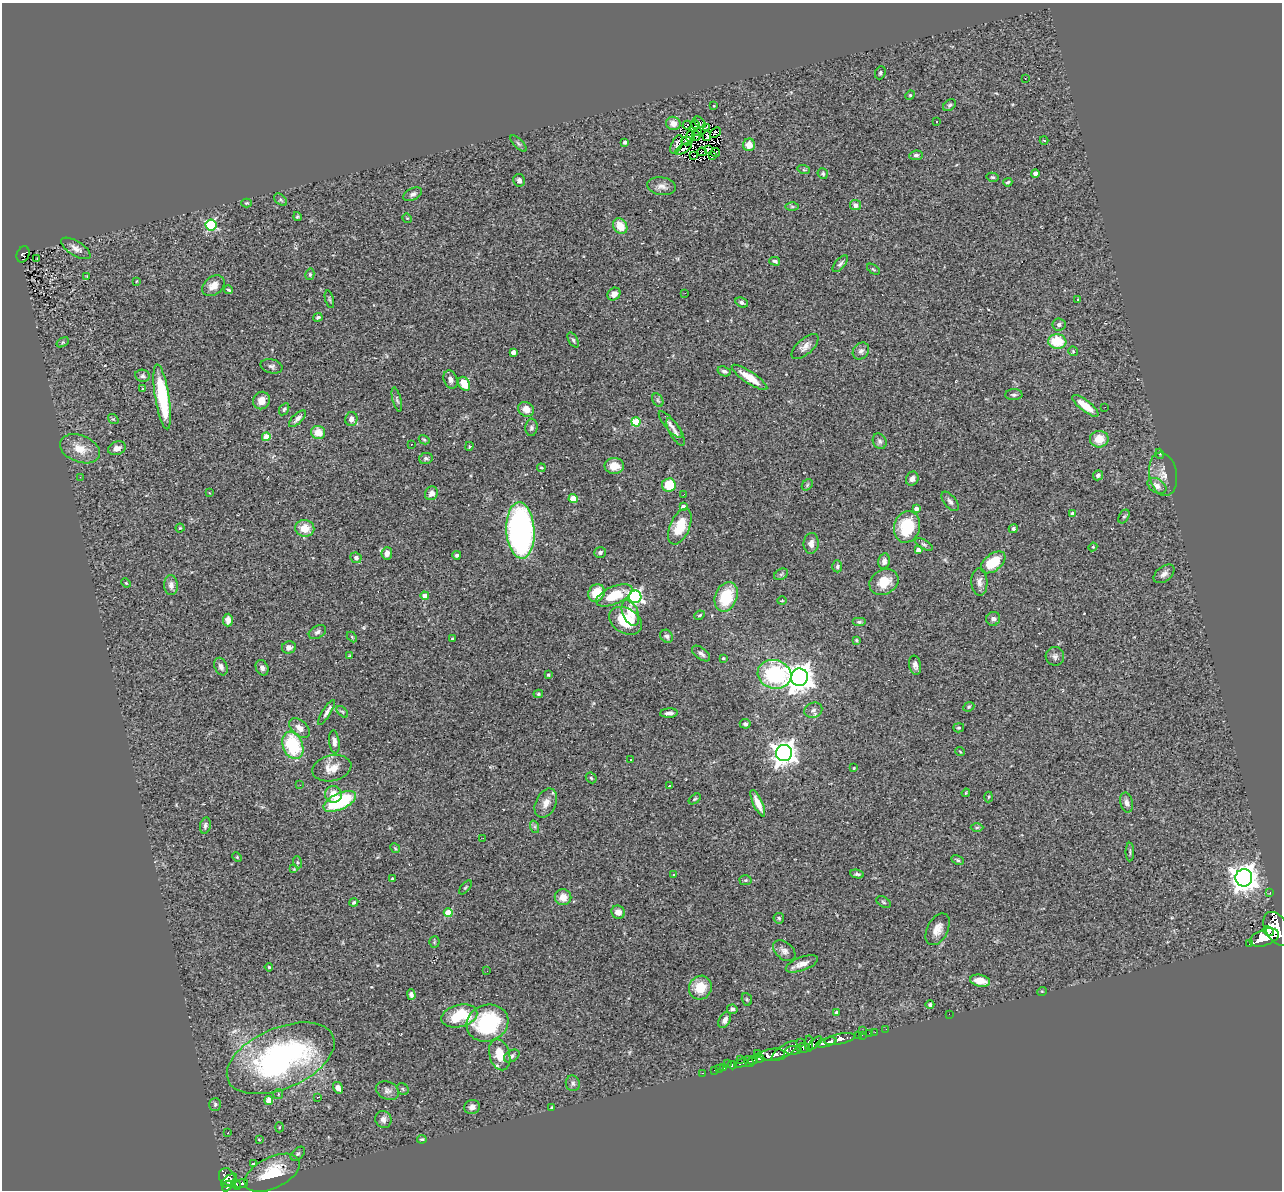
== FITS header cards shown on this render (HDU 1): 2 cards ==
NAXIS1  =                 1280
NAXIS2  =                 1188

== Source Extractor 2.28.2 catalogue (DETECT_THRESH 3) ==
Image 1280 x 1188 px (HDU 1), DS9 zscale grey, 1 PNG px = 1 image px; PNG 1284 x 1192 px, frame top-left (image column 1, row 1188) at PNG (2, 3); each listed source drawn as its Kron ellipse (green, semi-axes under 4 px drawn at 4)
Background 0.969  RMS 0.072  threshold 0.216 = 3 sigma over >= 5 px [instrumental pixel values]
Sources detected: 300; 2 with non-positive FLUX_AUTO (blend fragments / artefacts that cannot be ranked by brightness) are neither listed nor drawn; the other 298 listed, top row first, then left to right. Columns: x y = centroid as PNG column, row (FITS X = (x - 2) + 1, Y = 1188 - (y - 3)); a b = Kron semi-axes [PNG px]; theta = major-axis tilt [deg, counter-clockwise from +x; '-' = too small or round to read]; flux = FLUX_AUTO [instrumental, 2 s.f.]
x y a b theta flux
880 73 7 5 68 9.2
1025 78 2 2 - 3.5
910 95 5 4 - 6
949 105 7 5 40 8.7
714 106 3 2 - 3.7
937 121 3 3 - 8.7
699 122 7 3 -41 9.6
673 123 7 6 - 37
695 124 5 3 - 5.4
687 125 4 3 - 9.9
706 127 3 2 - 2.1
698 132 3 2 - 3.8
715 132 6 3 41 14
690 136 6 3 73 0.96
696 136 4 2 - 3.4
707 136 5 2 - 1.2
1044 140 4 3 - 3.4
687 141 5 4 - 3.5
625 142 4 3 - 10
518 143 10 4 -45 11
677 144 10 5 65 15
749 145 6 6 - 44
683 149 9 3 31 8.4
708 149 4 2 - 3.9
702 152 5 2 - 4.1
715 152 5 2 - 8.1
916 155 6 5 - 12
694 156 4 2 - 7.5
712 156 4 2 - 5.5
804 170 6 4 -18 5.5
823 174 5 5 - 8.9
1035 174 4 4 - 33
992 177 6 4 -14 7.4
519 180 6 6 - 15
1008 182 5 3 - 7.5
662 186 14 9 -8 30
413 194 10 5 25 16
281 200 7 5 -43 9.3
246 203 5 4 - 6.2
855 205 5 5 - 22
792 207 6 4 -1 8.3
297 217 4 4 - 6.7
407 218 5 4 - 4.7
211 225 5 5 - 450
620 226 8 6 -57 77
76 248 16 7 -32 31
23 254 8 6 65 49
37 258 3 2 - 3.6
775 261 5 4 - 11
840 264 10 5 49 13
873 269 7 3 -35 6.2
310 274 6 4 76 8.7
87 277 3 3 - 5.3
137 281 4 2 - 3.1
213 286 12 9 38 43
229 290 4 3 - 7.9
685 293 3 2 - 5.5
614 294 7 6 - 30
329 299 9 3 -75 6.4
1078 300 3 3 - 4.5
742 302 6 4 -26 12
318 317 4 3 - 8
1059 325 6 6 - 12
573 340 8 4 -60 9.9
1057 341 9 7 -8 140
63 342 6 4 32 6.3
805 346 16 7 42 31
861 351 9 7 49 19
1073 351 5 4 - 5.2
513 352 4 4 - 32
272 366 11 7 -13 17
724 371 7 4 -19 13
142 376 7 6 - 15
749 377 21 6 -34 85
450 380 9 6 -69 25
464 384 7 5 -56 96
143 389 3 3 - 11
1014 395 8 5 2 13
162 397 33 7 -81 350
261 400 9 8 - 37
397 400 12 4 -76 11
658 400 7 5 -60 9.2
1085 406 16 5 -38 92
1105 407 3 2 - 5.9
284 409 6 4 57 7.9
526 409 8 7 - 39
113 419 6 4 -40 6.2
297 419 11 5 44 20
351 419 7 6 - 23
636 422 4 4 - 200
670 425 17 5 -50 23
531 427 8 6 85 12
675 432 15 5 -60 20
318 433 7 6 - 68
266 437 4 4 - 98
1099 439 9 8 - 76
424 440 6 4 -30 5.8
880 441 8 6 -61 13
411 444 2 2 - 3
469 446 4 3 - 5.2
117 448 9 6 20 25
80 449 21 13 -22 79
1160 454 5 3 - 3.6
426 458 7 5 11 12
614 466 10 8 -2 52
541 468 4 2 - 5.5
1163 474 22 13 -80 60
1098 475 5 5 - 14
80 477 3 3 - 7.1
912 479 7 6 - 21
669 485 7 6 - 140
807 485 6 5 - 8.8
1157 486 10 7 -32 33
209 493 3 2 - 3.5
431 493 7 6 - 27
684 494 2 2 - 3
573 499 4 4 - 100
950 501 11 6 -51 16
683 507 4 4 - 40
916 509 4 4 - 24
1072 513 4 3 - 18
1124 517 7 5 61 8.7
680 527 19 9 66 140
907 527 16 12 75 200
180 528 4 4 - 5.8
305 528 9 8 - 73
1013 529 5 4 - 11
520 530 28 14 -86 1600
811 543 10 7 84 28
924 544 10 4 -29 9.1
1093 547 4 4 - 5.1
918 550 4 3 - 27
600 552 6 5 - 11
387 553 6 5 - 29
457 555 4 3 - 10
356 558 6 5 - 16
884 561 8 5 77 24
993 562 14 8 38 140
837 566 6 5 - 9.9
781 574 7 5 31 9.7
1164 574 12 7 38 24
884 582 15 12 30 92
979 582 14 8 -87 27
126 583 5 3 - 4.6
171 585 10 7 -86 23
596 593 9 7 59 110
614 595 19 9 23 140
425 596 4 4 - 57
635 597 6 6 - 1100
726 597 15 11 68 200
782 601 4 3 - 3.7
630 613 13 7 -66 70
700 615 5 3 - 6.8
993 619 7 6 - 18
228 620 6 5 - 26
625 621 17 12 -32 160
859 622 7 4 0 8.2
317 632 9 6 31 15
667 636 7 6 - 14
352 637 6 4 -46 5.6
452 638 4 3 - 4.2
856 640 4 4 - 5.5
289 647 7 6 - 19
701 654 10 5 -37 18
349 656 3 3 - 4.3
1055 656 9 9 - 19
723 658 4 4 - 6
915 665 10 6 -78 20
221 667 9 6 -67 19
262 668 8 6 -64 19
774 674 17 14 -15 540
548 675 3 3 - 7.8
799 677 8 8 - 6100
538 694 5 3 - 7.1
969 707 6 4 23 6.2
813 710 9 7 22 21
342 712 7 4 -44 7.8
326 713 14 4 58 17
669 713 9 4 4 18
745 724 5 4 - 10
300 728 12 7 -40 32
959 728 5 4 - 7
334 742 11 5 -83 19
293 745 14 10 -69 310
960 751 5 3 - 4.2
784 753 8 8 - 4100
631 760 3 2 - 4.2
332 768 20 13 13 65
854 768 3 2 - 4.9
591 778 6 4 -45 6.9
300 785 3 2 - 5.4
669 786 4 3 - 5.5
966 793 4 3 - 4.4
333 794 8 8 - 61
988 797 5 3 - 5.3
695 799 7 4 36 7.2
340 801 17 8 25 340
546 803 15 10 64 44
758 803 14 4 -65 48
1127 803 10 6 -77 19
205 825 8 5 80 14
535 827 6 4 -71 10
977 828 6 4 1 7.9
483 838 3 2 - 4.5
395 848 5 4 - 5.3
1130 852 9 3 -90 7.6
237 857 5 3 - 5
958 860 6 4 -28 8
297 862 6 4 -71 6.9
294 869 4 4 - 4.2
857 874 7 4 -10 10
674 875 4 3 - 4.1
1244 878 8 8 - 5900
392 879 4 3 - 5.5
745 880 6 5 - 7.7
465 887 8 4 50 6.4
1270 892 3 2 - 14
563 897 8 8 - 48
354 902 4 4 - 9.3
883 902 8 5 -29 8.9
618 912 7 6 - 31
448 913 4 4 - 140
779 918 5 5 - 7.9
938 929 17 10 63 48
1277 929 18 11 -61 6600
1268 931 5 4 - 1100
1264 938 15 8 19 5000
434 942 5 5 - 5.8
1249 944 3 2 - 16
784 951 13 8 -40 25
802 964 17 6 20 40
269 967 4 3 - 4.6
487 971 3 2 - 4.7
980 981 10 6 -11 69
700 988 12 11 - 110
1042 991 5 3 - 4.2
411 995 5 4 - 16
747 999 6 5 - 6.8
930 1005 4 4 - 8.9
732 1009 5 5 - 13
837 1013 4 4 - 20
949 1014 2 2 - 71
459 1016 18 11 14 210
725 1020 8 5 60 21
487 1023 21 18 21 430
886 1029 2 2 - 13
863 1031 2 2 - 15
875 1032 2 2 - 11
869 1033 2 2 - 19
862 1035 2 2 - 15
858 1036 3 2 - 26
840 1039 15 5 12 1500
800 1042 3 2 - 33
826 1042 11 4 15 1700
809 1043 8 4 -88 480
815 1043 8 3 43 460
803 1048 7 5 1 710
793 1050 8 4 0 480
784 1051 15 6 36 1100
757 1053 2 2 - 19
500 1055 16 10 -74 92
772 1055 13 6 7 3300
512 1056 8 5 31 13
281 1058 57 30 23 1300
759 1058 5 4 - 660
741 1059 2 2 - 47
753 1060 5 3 - 860
749 1061 6 4 -53 610
741 1063 7 3 16 190
727 1064 3 2 - 9
732 1065 4 4 - 270
724 1068 3 3 - 90
719 1069 3 2 - 9.5
714 1070 2 2 - 13
703 1073 3 2 - 19
573 1083 8 7 - 16
338 1088 6 4 -58 26
403 1089 6 5 - 8.1
387 1091 12 8 -24 23
278 1094 5 5 - 8.3
318 1097 4 3 - 5.6
269 1101 4 4 - 89
215 1104 6 6 - 10
472 1107 8 7 - 20
552 1108 4 3 - 6.1
383 1119 9 8 - 22
279 1127 5 3 - 4.5
228 1133 2 2 - 2.5
422 1139 5 4 - 7.3
259 1140 4 3 - 3.2
298 1154 8 5 43 11
253 1164 4 3 - 13
272 1173 30 15 26 200
227 1177 9 7 -51 440
229 1180 9 5 38 460
236 1184 5 4 - 300
241 1184 7 3 16 180
227 1186 6 4 49 430
At the frame edge (FLAGS 8, measured only in part): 1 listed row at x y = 1277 929
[2 non-positive-flux detections neither listed nor drawn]